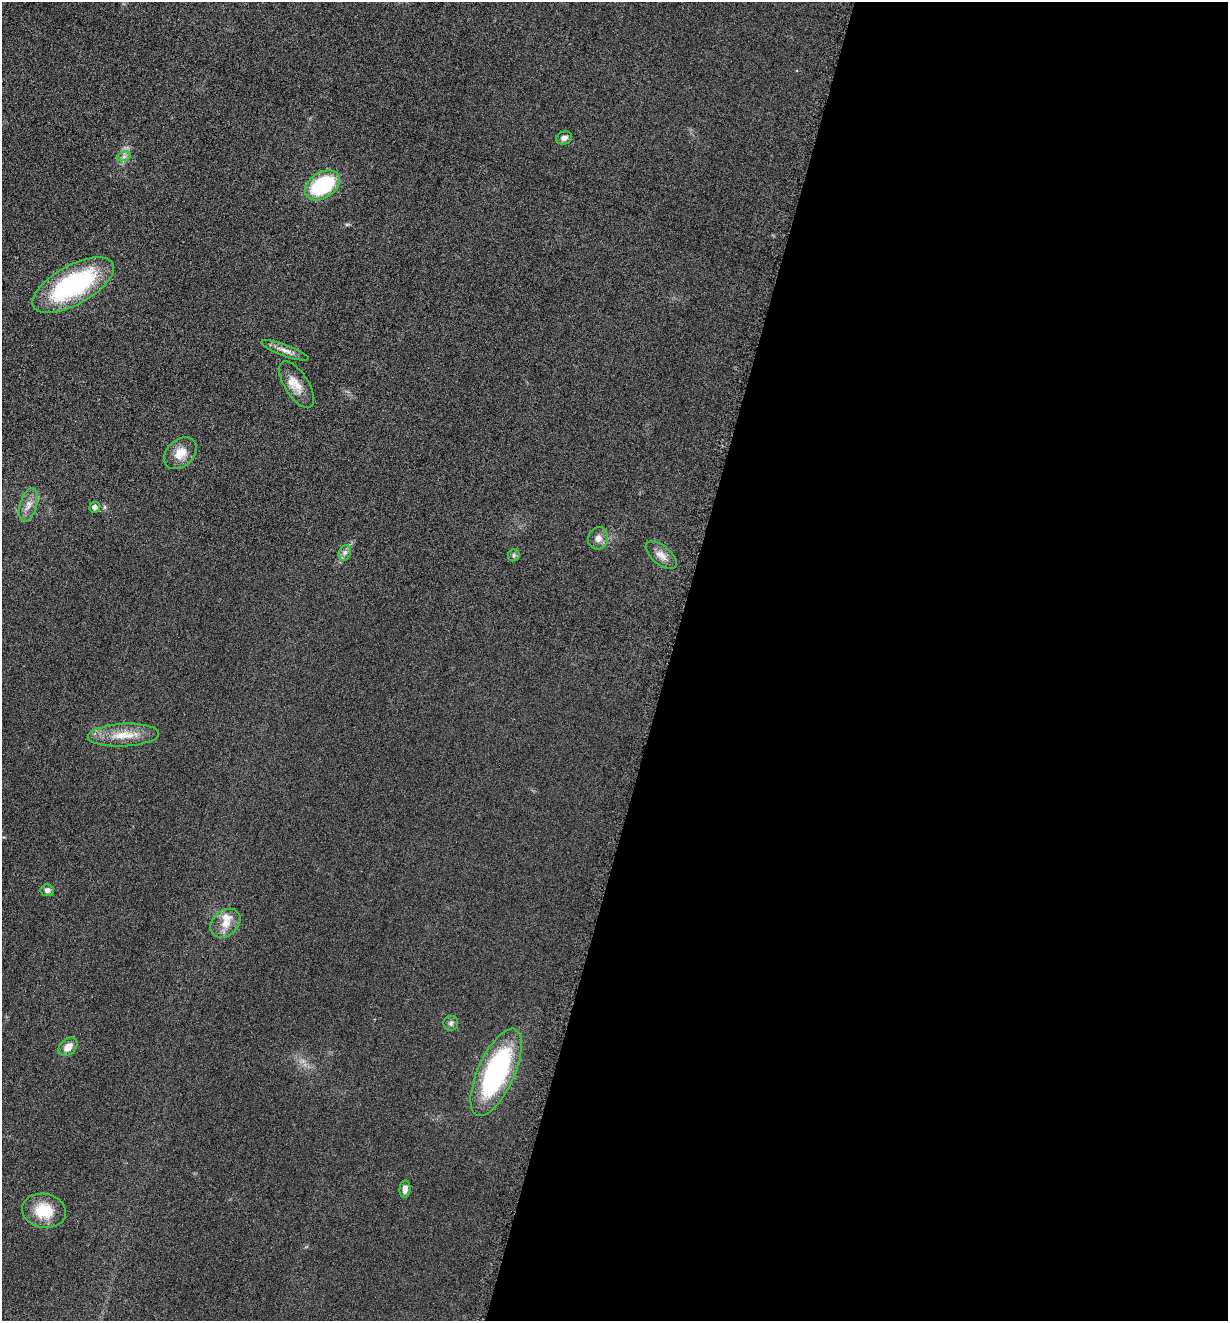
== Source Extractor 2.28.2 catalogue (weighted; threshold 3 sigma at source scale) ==
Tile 12 of 4 x 4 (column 4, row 3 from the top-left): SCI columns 3958-5183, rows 1332-2650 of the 5322 x 5306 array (HDU 1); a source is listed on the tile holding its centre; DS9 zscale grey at full resolution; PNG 1230 x 1323 px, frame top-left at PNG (2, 2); each listed source drawn as its Kron ellipse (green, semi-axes under 4 px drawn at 4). Shown black and unused: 46% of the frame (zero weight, under 3 of 6 exposures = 2% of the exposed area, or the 3 px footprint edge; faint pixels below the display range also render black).
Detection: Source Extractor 2.28.2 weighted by HDU 2 'WHT'; one run over the whole footprint, this tile lists its part. Background 0.0753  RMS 0.0097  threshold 0.0395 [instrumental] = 3 sigma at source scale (4.09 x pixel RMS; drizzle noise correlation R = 1.36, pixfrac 0.8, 0.05/0.05 arcsec/px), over >= 5 px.
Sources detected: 22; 1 inside a brighter listed object's ellipse — not listed separately; the other 21 listed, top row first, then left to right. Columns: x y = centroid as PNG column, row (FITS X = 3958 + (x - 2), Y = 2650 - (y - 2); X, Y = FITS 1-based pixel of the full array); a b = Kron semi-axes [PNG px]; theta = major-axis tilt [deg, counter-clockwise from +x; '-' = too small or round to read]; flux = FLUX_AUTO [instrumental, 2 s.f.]
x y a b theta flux
564 138 8 6 21 3.6
124 156 7 4 19 2.3
322 185 19 12 33 70
73 285 45 19 29 120
285 350 25 5 -20 6.3
297 385 26 12 -58 14
180 453 18 13 43 13
28 505 17 8 73 7.4
95 507 5 5 - 4.2
598 538 11 10 - 5.5
345 553 8 6 68 2.8
514 555 6 5 - 1.9
661 555 19 9 -39 7.9
123 735 36 11 3 21
47 890 7 6 - 3.4
225 923 16 12 41 12
451 1023 7 7 - 2.5
68 1047 10 7 44 8.4
496 1072 47 18 66 150
405 1189 9 5 84 5.2
44 1211 22 17 -11 26